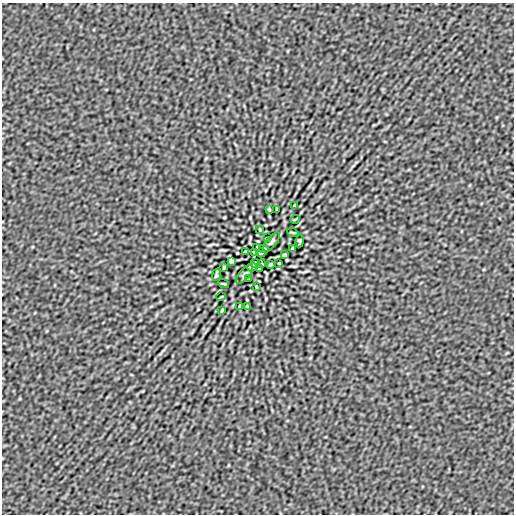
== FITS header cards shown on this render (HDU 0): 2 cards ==
NAXIS1  =                  512
NAXIS2  =                  512

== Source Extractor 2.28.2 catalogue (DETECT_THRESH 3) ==
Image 512 x 512 px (HDU 0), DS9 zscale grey, 1 PNG px = 1 image px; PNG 516 x 516 px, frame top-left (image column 1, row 512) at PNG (2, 3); each listed source drawn as its Kron ellipse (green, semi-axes under 4 px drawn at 4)
Background -1.13e-06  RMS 5.5e-05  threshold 1.66e-04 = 3 sigma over >= 5 px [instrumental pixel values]
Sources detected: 33; all 33 listed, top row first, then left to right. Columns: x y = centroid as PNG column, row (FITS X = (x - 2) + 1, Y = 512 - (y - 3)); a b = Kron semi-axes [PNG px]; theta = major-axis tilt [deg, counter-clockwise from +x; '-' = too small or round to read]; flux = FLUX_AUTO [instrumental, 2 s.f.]
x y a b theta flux
294 206 4 2 - 0.0036
269 210 3 2 - 0.0038
277 210 4 2 - 0.0037
295 219 4 3 - 0.0029
260 229 3 2 - 0.0026
293 232 6 2 -21 0.0031
267 238 3 2 - 0.0023
300 241 6 3 79 0.0059
271 242 12 5 51 0.0091
257 247 4 3 - 0.0044
264 249 5 2 - 0.0037
292 249 4 3 - 0.0042
245 252 3 3 - 0.0044
254 252 3 2 - 0.0024
261 253 5 4 - 0.0022
285 255 4 3 - 0.006
231 261 4 3 - 0.006
255 263 5 4 - 0.0022
279 263 2 2 - 0.0023
262 264 3 2 - 0.0024
271 264 3 3 - 0.0044
224 267 4 3 - 0.0042
252 267 5 2 - 0.0037
259 269 4 3 - 0.0044
245 274 12 5 51 0.0091
216 275 6 3 79 0.0059
249 278 3 2 - 0.0023
223 284 6 2 -21 0.0031
256 287 3 2 - 0.0026
221 297 4 3 - 0.0029
239 306 4 2 - 0.0037
247 306 3 2 - 0.0038
222 310 4 2 - 0.0036